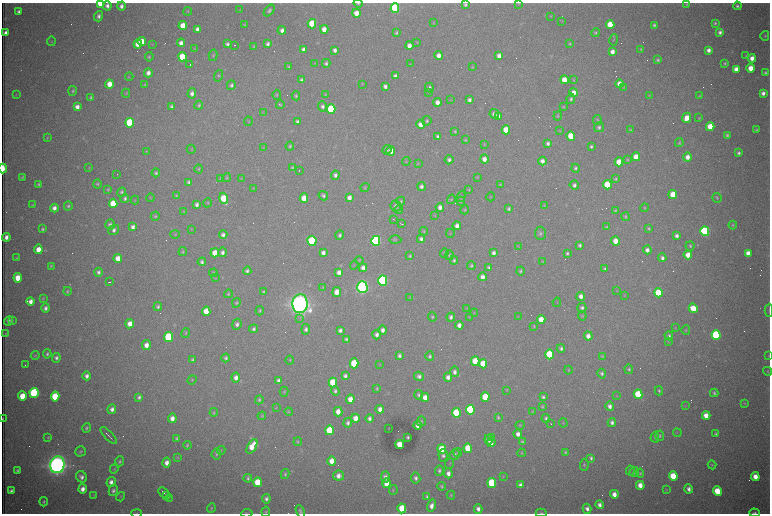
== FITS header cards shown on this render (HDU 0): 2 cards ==
NAXIS1  =                 1536 /fastest changing axis
NAXIS2  =                 1023 /next to fastest changing axis

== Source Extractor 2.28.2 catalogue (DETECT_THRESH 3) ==
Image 1536 x 1023 px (HDU 0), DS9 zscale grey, zoomed out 1/2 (1 PNG px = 2 x 2 image px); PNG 772 x 516 px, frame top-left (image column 1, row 1022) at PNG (2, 3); each listed source drawn as its Kron ellipse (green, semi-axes under 4 px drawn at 4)
Background 3030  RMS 34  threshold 102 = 3 sigma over >= 5 px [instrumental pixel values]
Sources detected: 591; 94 cannot appear on this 1/2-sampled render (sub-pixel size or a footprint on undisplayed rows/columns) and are neither listed nor drawn; the other 497 listed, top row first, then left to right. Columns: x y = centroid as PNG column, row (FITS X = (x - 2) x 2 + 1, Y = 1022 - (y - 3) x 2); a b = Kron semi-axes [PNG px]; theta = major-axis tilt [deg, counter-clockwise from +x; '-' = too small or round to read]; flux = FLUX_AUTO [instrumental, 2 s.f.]
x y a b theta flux
100 3 4 3 - 2.0e+05
358 3 4 3 - 7.5e+03
519 3 4 2 - 4.3e+03
687 4 4 3 - 8.5e+03
465 5 4 4 - 1.5e+04
107 6 5 4 - 2.7e+04
121 6 4 4 - 2.6e+04
737 6 4 4 - 1.4e+04
395 8 5 4 - 1.1e+06
240 10 3 2 - 3.2e+03
269 10 7 4 50 1.6e+04
188 11 4 4 - 7.4e+03
19 12 3 3 - 2.0e+04
356 13 4 4 - 8.2e+04
99 16 5 4 - 2.3e+04
551 16 4 3 - 5.0e+03
562 21 3 2 - 3.1e+03
433 23 4 3 - 5.3e+03
715 23 3 3 - 1.1e+04
312 24 4 4 - 2.7e+05
610 24 4 4 - 2.0e+05
183 25 4 4 - 1.1e+05
244 25 4 3 - 6.6e+03
654 25 4 3 - 1.3e+04
197 29 4 3 - 3.3e+04
324 29 4 4 - 6.4e+04
282 30 4 4 - 3.5e+04
396 32 4 3 - 1.1e+04
720 32 4 4 - 2.2e+04
5 33 4 3 - 3.5e+04
596 33 4 3 - 9.3e+03
765 36 5 4 - 8.7e+03
614 40 6 3 79 7.4e+03
51 41 5 3 - 5.2e+03
142 42 4 4 - 1.2e+05
417 42 3 3 - 4.9e+03
181 43 4 4 - 4.0e+04
570 43 4 3 - 7.9e+03
138 44 4 4 - 7.2e+04
152 44 4 2 - 3.5e+03
227 44 3 3 - 1.7e+04
268 44 4 3 - 2.4e+04
235 45 2 1 - 3.3e+03
409 46 4 4 - 5.1e+04
254 47 3 2 - 6.7e+03
195 48 4 3 - 4.5e+03
641 49 4 3 - 7.1e+03
304 50 4 4 - 4.7e+04
335 50 4 3 - 2.6e+04
709 50 4 4 - 3.6e+04
612 52 4 3 - 4.4e+04
213 55 6 3 76 8.3e+03
439 55 4 4 - 4.9e+04
499 56 4 3 - 4.0e+04
746 56 4 4 - 6.6e+03
149 57 4 3 - 9.1e+03
182 57 4 4 - 2.9e+05
752 58 4 4 - 5.6e+04
658 60 4 3 - 1.2e+04
315 63 3 2 - 3.8e+03
326 63 4 4 - 1.6e+04
724 63 3 3 - 9.8e+03
410 64 3 2 - 2.5e+03
190 65 2 1 - 2.0e+05
289 67 4 3 - 9.2e+03
473 67 4 3 - 4.8e+03
750 68 4 4 - 9.1e+04
736 69 4 4 - 5.6e+04
148 73 4 4 - 4.0e+04
765 73 3 3 - 1.2e+04
219 76 6 4 73 1.0e+04
395 76 4 3 - 2.5e+04
129 77 4 2 - 3.5e+03
302 80 4 3 - 1.8e+04
564 80 4 4 - 1.0e+05
574 80 4 3 - 5.7e+03
109 84 4 4 - 1.1e+05
362 84 4 3 - 4.1e+03
619 84 4 4 - 6.3e+04
145 85 4 3 - 8.0e+03
231 85 5 4 - 1.7e+04
385 86 4 3 - 2.3e+04
429 88 5 4 - 2.0e+04
624 88 4 4 - 6.4e+03
73 91 5 4 - 1.0e+04
429 92 4 2 - 4.7e+03
126 93 4 3 - 6.1e+03
192 93 5 4 - 2.7e+04
573 93 4 4 - 5.5e+04
763 93 4 3 - 2.8e+04
325 94 4 2 - 4.2e+03
16 95 3 3 - 3.7e+03
277 95 5 4 - 8.0e+03
649 95 4 3 - 4.5e+03
296 96 4 3 - 9.8e+03
699 96 4 3 - 7.2e+03
91 97 4 3 - 1.1e+04
571 99 5 4 - 1.5e+04
451 100 3 2 - 3.3e+03
469 100 4 3 - 2.2e+04
437 102 4 4 - 4.8e+04
199 105 4 4 - 1.1e+04
280 105 4 3 - 7.9e+03
171 106 4 3 - 1.4e+04
322 106 5 4 - 2.1e+04
77 107 4 4 - 4.1e+04
563 107 4 3 - 6.3e+03
331 109 5 4 - 5.8e+05
263 112 3 3 - 4.8e+03
494 114 5 4 - 3.3e+04
498 116 4 3 - 3.0e+04
558 116 4 3 - 7.5e+03
687 118 5 4 - 8.7e+04
699 118 3 3 - 5.5e+03
597 120 5 4 - 8.6e+03
248 121 4 3 - 5.1e+03
427 121 5 4 - 1.2e+04
297 122 4 3 - 1.6e+04
130 123 5 4 - 5.9e+05
421 124 4 4 - 6.2e+04
599 127 5 4 - 1.6e+04
710 127 4 4 - 1.5e+05
506 130 4 4 - 1.4e+05
630 130 4 3 - 7.3e+03
756 130 3 3 - 8.8e+03
455 131 4 3 - 7.8e+03
560 131 4 3 - 5.2e+03
727 135 3 3 - 1.3e+04
438 136 4 3 - 1.8e+04
571 136 4 4 - 2.2e+05
47 138 4 3 - 6.7e+03
465 140 4 4 - 7.7e+03
548 143 4 4 - 2.1e+04
679 143 5 4 - 1.1e+04
484 144 4 3 - 6.1e+03
290 146 4 4 - 1.1e+04
591 146 4 3 - 1.3e+04
264 148 3 3 - 5.6e+03
191 149 5 3 - 5.7e+03
387 150 5 4 - 1.3e+04
146 151 3 3 - 4.4e+03
391 151 4 4 - 6.0e+04
739 153 3 3 - 1.6e+04
636 157 4 4 - 9.6e+04
687 157 4 4 - 5.2e+04
484 159 4 4 - 5.1e+04
627 159 4 4 - 7.2e+03
449 160 4 4 - 1.9e+04
542 161 4 4 - 3.9e+04
406 162 4 3 - 6.0e+03
619 162 4 4 - 1.4e+05
418 163 4 3 - 5.3e+03
292 167 4 3 - 9.1e+03
89 168 4 3 - 5.4e+03
576 168 4 4 - 1.3e+04
3 169 5 2 - 2.8e+05
199 169 4 4 - 7.8e+03
299 171 2 1 - 2.9e+03
156 173 4 4 - 1.3e+04
117 175 2 1 - 1.9e+03
335 175 4 4 - 2.1e+04
22 177 3 3 - 7.9e+03
227 177 4 3 - 7.6e+03
477 177 4 3 - 5.5e+03
220 178 3 2 - 3.8e+03
241 179 4 3 - 5.5e+03
616 179 4 4 - 1.0e+04
188 182 4 3 - 1.4e+04
39 184 3 3 - 1.0e+04
97 184 4 4 - 1.1e+04
500 185 4 3 - 6.1e+03
574 185 4 4 - 2.3e+04
607 185 4 4 - 2.9e+05
421 186 4 4 - 2.3e+04
365 187 5 3 - 7.4e+03
253 188 3 3 - 4.4e+03
108 189 4 3 - 8.7e+03
469 190 4 3 - 7.0e+03
122 192 5 4 - 1.3e+04
673 194 4 4 - 1.8e+05
176 195 4 3 - 7.3e+03
323 196 5 4 - 1.7e+04
461 197 6 4 60 9.2e+03
491 197 4 3 - 6.1e+03
125 198 4 4 - 1.5e+04
150 198 4 3 - 5.0e+03
224 198 5 4 - 2.5e+05
304 198 4 4 - 1.2e+05
349 198 4 4 - 4.4e+04
717 198 5 4 - 1.1e+04
451 199 5 3 - 6.8e+03
135 200 4 3 - 4.9e+03
401 201 4 3 - 1.0e+04
461 201 4 3 - 7.9e+03
113 203 5 4 - 2.4e+05
208 203 4 3 - 7.0e+03
33 205 4 3 - 7.7e+03
197 205 4 3 - 2.4e+04
544 205 4 3 - 5.4e+03
68 206 4 4 - 1.2e+04
396 206 5 5 - 2.4e+04
440 207 4 4 - 3.8e+04
54 208 4 4 - 3.5e+04
645 208 4 3 - 6.0e+03
399 209 4 4 - 1.0e+04
509 209 4 4 - 1.3e+04
465 210 4 3 - 8.3e+03
615 210 3 3 - 8.3e+03
184 211 4 3 - 4.1e+03
435 215 4 3 - 4.9e+03
155 216 5 4 - 9.4e+03
625 217 4 3 - 9.7e+03
393 219 3 1 - 3.6e+03
401 224 3 1 - 5.5e+03
110 225 5 5 - 2.1e+04
733 225 4 4 - 8.8e+03
457 226 4 4 - 3.8e+04
133 227 4 3 - 2.9e+04
607 227 4 3 - 8.0e+03
649 228 4 4 - 8.8e+03
43 229 4 3 - 1.2e+04
191 229 3 3 - 4.4e+03
114 230 6 4 39 2.6e+04
424 231 4 3 - 6.3e+03
705 231 5 4 - 1.3e+06
450 233 4 2 - 4.1e+03
540 233 6 5 - 1.8e+04
175 234 4 4 - 6.9e+03
223 235 4 4 - 2.4e+04
340 235 4 3 - 1.5e+04
677 236 4 4 - 2.5e+04
6 237 4 3 - 3.7e+04
421 239 4 4 - 2.2e+04
395 240 6 4 -1 9.6e+03
312 241 5 4 - 7.6e+05
376 241 5 4 - 1.7e+06
616 241 4 4 - 9.9e+04
580 245 4 3 - 1.5e+04
518 246 3 3 - 4.0e+03
690 246 5 4 - 1.1e+04
38 249 5 4 - 8.2e+04
647 250 4 4 - 3.4e+04
183 252 4 4 - 8.3e+03
222 252 4 4 - 2.3e+04
215 253 4 4 - 1.1e+05
323 253 4 3 - 3.0e+04
444 253 5 4 - 8.1e+03
494 253 4 3 - 2.8e+04
567 253 3 3 - 1.4e+04
748 253 4 4 - 5.8e+04
449 255 5 4 - 1.1e+04
688 255 4 4 - 8.8e+04
410 256 4 3 - 8.0e+03
17 258 3 3 - 8.1e+03
118 258 4 4 - 7.9e+04
662 258 4 4 - 2.1e+04
359 260 4 4 - 7.1e+03
454 260 4 4 - 1.4e+04
202 262 4 3 - 1.7e+04
543 262 4 3 - 4.9e+03
354 265 4 2 - 4.6e+03
51 266 4 3 - 7.2e+03
471 266 4 4 - 1.2e+04
363 268 4 4 - 3.6e+04
489 268 4 3 - 1.3e+04
605 269 3 3 - 1.1e+04
247 271 4 4 - 1.6e+04
520 271 4 4 - 1.1e+04
98 272 4 4 - 1.9e+04
339 272 4 3 - 4.3e+04
213 273 4 4 - 8.9e+03
482 277 4 3 - 4.1e+04
18 278 4 4 - 1.2e+05
215 278 4 3 - 5.0e+03
383 280 5 4 - 1.8e+06
110 282 3 1 - 1.4e+04
323 287 4 3 - 5.5e+03
362 287 6 5 - 3.5e+06
67 291 4 3 - 9.3e+03
617 291 4 3 - 4.6e+03
263 292 4 3 - 1.0e+04
337 292 5 4 - 7.6e+04
659 293 4 4 - 4.0e+05
228 294 4 4 - 8.4e+03
624 295 3 2 - 3.4e+03
581 296 4 3 - 4.1e+04
43 298 3 3 - 6.2e+03
410 298 4 3 - 5.0e+03
31 301 4 3 - 4.0e+04
557 302 5 2 - 3.9e+03
236 303 5 4 - 1.0e+04
300 304 9 7 85 9.4e+06
158 306 4 4 - 1.5e+04
46 308 4 4 - 2.5e+04
467 308 3 3 - 4.3e+03
582 308 5 4 - 1.7e+04
693 308 5 4 - 1.6e+05
769 310 6 2 87 7.5e+03
206 311 4 4 - 1.3e+05
260 311 4 4 - 9.9e+03
474 313 4 3 - 5.2e+03
582 316 4 3 - 7.2e+03
432 317 5 4 - 1.1e+04
451 317 4 4 - 2.0e+04
469 317 4 3 - 3.7e+03
518 317 4 3 - 4.4e+03
300 318 3 3 - 7.3e+03
541 320 4 4 - 1.3e+05
9 321 5 4 - 2.3e+04
12 321 4 3 - 6.6e+03
130 324 4 4 - 7.5e+04
237 324 5 4 - 2.4e+04
459 325 4 3 - 3.7e+04
534 326 3 3 - 6.9e+03
675 328 4 3 - 4.5e+03
254 329 4 4 - 1.6e+04
306 329 5 4 - 2.1e+04
340 330 4 3 - 2.3e+04
383 330 5 4 - 3.0e+04
686 330 4 3 - 6.7e+03
186 333 5 4 - 8.6e+03
5 334 4 2 - 4.3e+03
377 335 5 4 - 2.7e+04
716 335 5 4 - 9.6e+05
588 336 4 4 - 5.0e+04
669 336 4 4 - 1.4e+04
168 337 5 4 - 5.5e+05
346 339 4 3 - 1.4e+04
669 341 4 3 - 5.4e+03
146 345 5 4 - 5.2e+04
561 348 4 4 - 1.7e+04
47 354 4 4 - 1.5e+04
549 354 5 4 - 3.6e+05
35 356 4 3 - 6.3e+03
399 356 4 3 - 2.0e+04
430 356 5 4 - 1.6e+04
602 356 4 3 - 6.0e+03
769 356 4 3 - 4.7e+03
56 358 5 4 - 2.1e+04
226 358 4 4 - 1.6e+04
192 360 4 3 - 1.2e+04
290 360 4 4 - 6.8e+03
475 361 5 4 - 2.7e+05
354 363 5 4 - 3.3e+05
380 364 3 2 - 3.5e+03
483 364 4 4 - 1.6e+05
25 365 2 1 - 4.2e+03
629 369 5 4 - 1.2e+04
568 370 4 3 - 6.7e+03
768 371 5 3 - 6.7e+03
455 372 5 4 - 2.5e+04
602 374 5 4 - 1.5e+04
87 376 4 4 - 2.8e+04
345 376 4 3 - 2.0e+04
419 376 5 4 - 2.3e+04
448 377 4 3 - 3.6e+04
236 378 5 4 - 3.9e+04
192 380 5 3 - 6.5e+03
278 381 4 3 - 2.6e+04
333 382 5 4 - 3.0e+05
377 388 4 3 - 7.4e+03
507 390 3 3 - 4.1e+03
335 391 5 4 - 1.5e+04
659 391 4 3 - 1.0e+04
284 392 5 4 - 8.9e+03
34 393 5 4 - 9.6e+05
714 393 4 4 - 1.4e+04
638 394 5 4 - 2.9e+05
419 395 5 4 - 1.5e+04
22 396 5 4 - 1.3e+05
617 396 3 3 - 4.1e+03
55 397 5 4 - 3.4e+05
139 397 4 3 - 1.9e+04
425 397 4 4 - 6.2e+04
485 397 5 4 - 1.9e+05
543 397 4 3 - 1.5e+04
350 399 4 4 - 7.8e+04
259 400 4 4 - 1.2e+04
744 403 4 4 - 6.6e+03
610 406 5 4 - 3.4e+04
685 406 3 3 - 4.1e+03
542 407 3 3 - 7.4e+03
276 408 3 2 - 3.2e+03
112 409 5 4 - 3.0e+04
380 409 4 4 - 4.6e+04
470 410 5 4 - 7.8e+05
214 412 4 3 - 8.5e+03
289 412 4 3 - 6.9e+03
338 412 5 4 - 6.6e+04
532 412 4 3 - 5.4e+03
456 413 5 4 - 4.5e+05
706 415 4 4 - 8.2e+04
262 416 4 3 - 7.0e+03
498 417 4 3 - 1.0e+04
172 418 5 4 - 5.3e+04
355 418 4 4 - 6.9e+04
370 418 4 3 - 2.3e+04
546 418 4 4 - 1.5e+04
3 419 3 1 - 6.6e+03
421 421 5 4 - 1.1e+04
612 422 4 4 - 2.4e+04
348 423 5 4 - 2.1e+04
551 423 2 1 - 3.8e+03
563 423 4 3 - 5.2e+03
418 425 4 3 - 4.4e+04
520 425 4 4 - 7.8e+03
86 428 5 4 - 1.2e+04
389 428 2 1 - 2.2e+03
329 430 5 4 - 2.7e+05
677 433 4 2 - 3.8e+03
518 434 4 4 - 3.9e+04
716 434 4 3 - 1.5e+04
108 435 11 1 -47 1.1e+04
660 436 5 4 - 1.2e+04
48 437 4 3 - 7.5e+03
408 437 3 3 - 9.8e+03
491 437 2 1 - 1.4e+05
655 437 5 4 - 1.1e+04
177 438 4 3 - 1.2e+04
489 439 5 4 - 4.5e+04
298 442 4 3 - 7.7e+03
522 442 4 3 - 1.2e+04
491 443 4 3 - 3.4e+04
187 445 4 3 - 1.0e+04
400 445 4 4 - 1.6e+05
252 446 8 4 61 1.3e+05
468 448 5 4 - 2.5e+05
442 449 5 4 - 2.0e+05
221 450 4 3 - 5.5e+03
80 451 5 5 - 1.2e+04
458 452 4 3 - 7.6e+03
565 452 3 3 - 7.7e+03
521 453 4 3 - 5.7e+03
216 454 5 4 - 1.2e+04
443 455 6 4 -86 1.8e+04
454 455 6 4 66 2.0e+04
178 457 3 3 - 5.5e+03
591 458 4 3 - 1.4e+04
120 461 5 3 - 1.2e+04
332 461 4 4 - 8.4e+04
167 463 5 4 - 4.3e+04
450 464 5 2 - 5.1e+03
57 465 8 7 - 7.8e+06
584 465 6 4 86 9.5e+03
712 465 4 4 - 7.6e+03
114 469 4 4 - 7.8e+03
17 471 4 3 - 1.4e+04
439 471 5 4 - 1.6e+04
630 471 5 3 - 6.5e+03
634 472 5 4 - 1.1e+04
448 473 5 4 - 3.8e+04
640 473 4 4 - 9.7e+03
285 474 5 3 - 1.1e+04
339 476 5 5 - 4.9e+04
503 476 3 3 - 4.3e+03
673 476 5 4 - 2.7e+05
81 477 6 5 - 3.0e+04
385 477 5 4 - 3.2e+04
755 477 4 4 - 8.6e+04
248 478 4 3 - 1.4e+04
416 478 5 4 - 2.1e+04
111 482 5 4 - 3.5e+04
257 482 5 4 - 2.1e+05
387 483 5 4 - 1.5e+05
492 483 5 4 - 5.5e+05
520 485 4 3 - 2.5e+04
640 485 4 4 - 7.7e+04
442 486 4 4 - 1.1e+04
82 489 4 4 - 4.6e+04
666 489 4 3 - 5.4e+03
689 489 4 4 - 2.9e+04
393 490 5 3 - 7.6e+03
11 491 4 3 - 2.0e+04
113 491 5 4 - 1.8e+04
717 491 5 4 - 2.1e+05
163 492 6 1 -44 8.2e+03
614 494 4 4 - 5.5e+04
94 495 3 2 - 3.8e+03
451 495 4 3 - 8.1e+03
166 496 4 1 - 3.5e+03
121 497 5 3 - 5.5e+03
427 497 4 3 - 1.5e+04
169 498 3 1 - 2.5e+03
266 499 4 4 - 2.1e+04
44 502 5 3 - 1.1e+04
599 505 4 3 - 3.1e+04
432 506 6 4 73 4.3e+04
211 508 5 3 - 6.5e+03
402 508 5 4 - 2.2e+05
478 509 5 4 - 3.3e+04
587 509 5 4 - 3.2e+04
300 511 6 4 -68 1.5e+04
266 512 5 4 - 8.4e+03
137 513 5 2 - 5.4e+03
247 513 5 3 - 6.4e+03
541 513 5 3 - 9.3e+03
755 513 5 3 - 1.4e+04
At the frame edge (FLAGS 8, measured only in part): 12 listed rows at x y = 100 3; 358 3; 3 169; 769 310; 769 356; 3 419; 300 511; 266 512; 137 513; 247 513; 541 513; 755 513
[94 sub-pixel or undisplayed-footprint detections neither listed nor drawn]